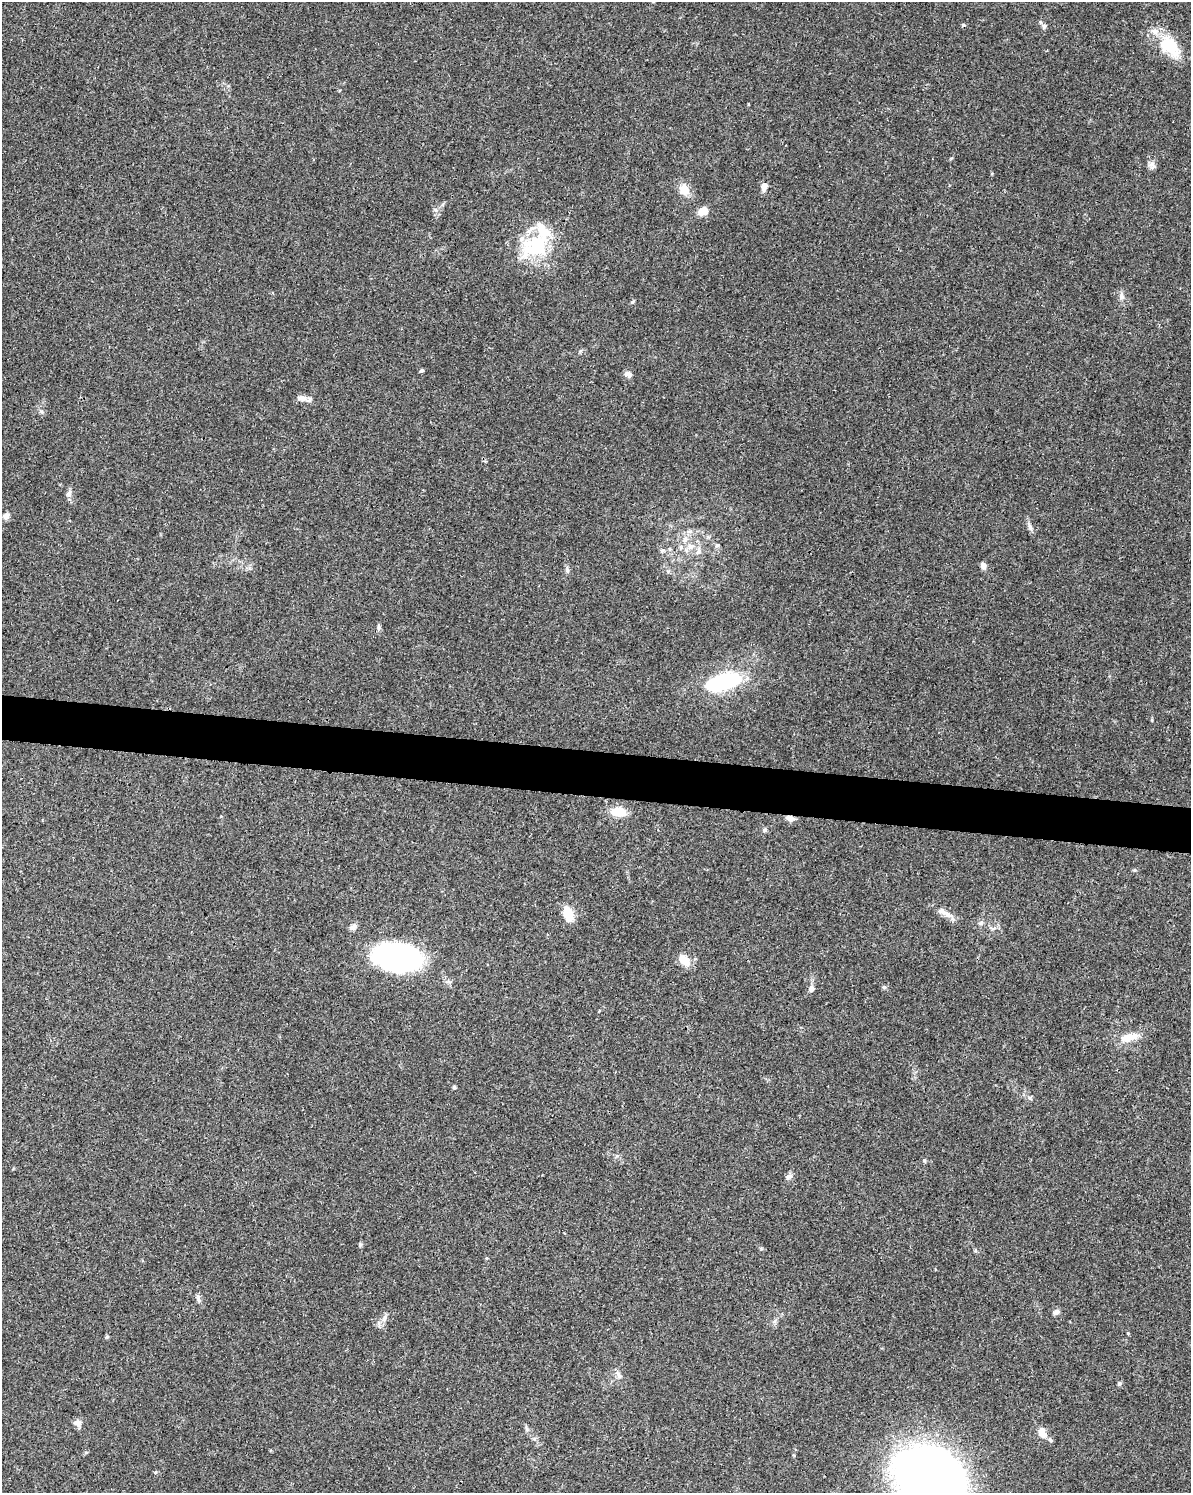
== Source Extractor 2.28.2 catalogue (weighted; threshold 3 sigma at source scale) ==
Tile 7 of 4 x 3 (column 3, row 2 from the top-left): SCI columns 2384-3572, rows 1722-3212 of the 4784 x 4997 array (HDU 1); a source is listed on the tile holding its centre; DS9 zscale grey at full resolution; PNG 1193 x 1495 px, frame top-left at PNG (2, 2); no overlay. Shown black and unused: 3% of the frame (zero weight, under 3 of 4 exposures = <1% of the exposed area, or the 3 px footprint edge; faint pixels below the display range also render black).
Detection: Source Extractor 2.28.2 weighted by HDU 2 'WHT'; one run over the whole footprint, this tile lists its part. Background 0.0366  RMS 0.0034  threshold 0.0152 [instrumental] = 3 sigma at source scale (4.5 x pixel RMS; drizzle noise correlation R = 1.50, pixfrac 1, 0.0396/0.0396 arcsec/px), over >= 5 px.
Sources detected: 59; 1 inside a brighter object's white glare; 1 cosmic-ray / hot-pixel residue — not listed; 4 inside a brighter listed object's ellipse — not listed separately; the other 53 listed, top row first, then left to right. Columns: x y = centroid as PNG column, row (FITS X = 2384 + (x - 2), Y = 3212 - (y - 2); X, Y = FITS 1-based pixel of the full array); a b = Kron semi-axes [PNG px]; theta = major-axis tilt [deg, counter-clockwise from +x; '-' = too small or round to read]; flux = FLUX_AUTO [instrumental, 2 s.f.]
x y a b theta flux
1044 26 6 6 - 0.77
1170 44 34 19 -58 11
1152 164 9 8 - 1.3
764 187 12 6 81 1.7
684 189 13 11 -64 4.3
703 211 11 8 32 3.5
536 246 31 20 26 24
1122 296 10 7 -80 1.4
632 302 6 5 - 0.45
422 370 5 4 - 0.53
628 374 9 7 -39 1.3
302 398 14 7 -11 2.2
69 493 11 7 77 1.4
6 516 9 7 29 1.4
1030 527 10 5 -74 1.1
685 539 9 7 79 1.9
717 545 5 5 - 0.66
690 546 9 9 - 2.2
662 551 6 5 - 0.59
698 551 12 6 63 1.5
983 566 8 7 - 1.4
567 570 9 5 88 0.77
378 627 11 4 90 0.7
724 681 45 19 17 28
618 812 20 12 -9 5.6
790 818 9 6 -14 2.1
764 830 6 6 - 0.67
942 911 11 8 -23 1.9
568 913 20 10 -78 5.6
981 923 7 4 71 0.61
353 927 11 6 44 1.2
396 957 48 25 -7 68
685 960 13 9 -41 5.2
884 987 6 5 - 0.53
812 989 8 7 - 1.4
1129 1037 25 10 15 5.2
454 1087 4 4 - 0.59
1030 1097 6 4 18 0.56
789 1176 10 6 23 1.2
360 1244 6 4 89 0.55
975 1250 6 4 -72 0.46
199 1299 14 5 -82 1.1
1056 1312 9 6 20 1.1
385 1318 11 5 65 1.4
107 1337 6 5 - 0.44
618 1375 13 5 -64 1.2
1119 1384 6 5 - 0.63
77 1423 11 7 -13 1.6
526 1429 8 4 -81 0.7
1042 1433 11 7 -67 4
1050 1440 7 4 -62 0.7
155 1472 5 4 - 0.44
923 1482 74 55 -57 230
Overlapping masked pixels (flux is a lower limit): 1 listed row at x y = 790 818
Isophote crosses this tile's border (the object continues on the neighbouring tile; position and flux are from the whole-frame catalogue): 1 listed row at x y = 923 1482
Unlisted compact peaks at least as high as the median listed source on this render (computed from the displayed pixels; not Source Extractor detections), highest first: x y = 924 1160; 1152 720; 41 411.